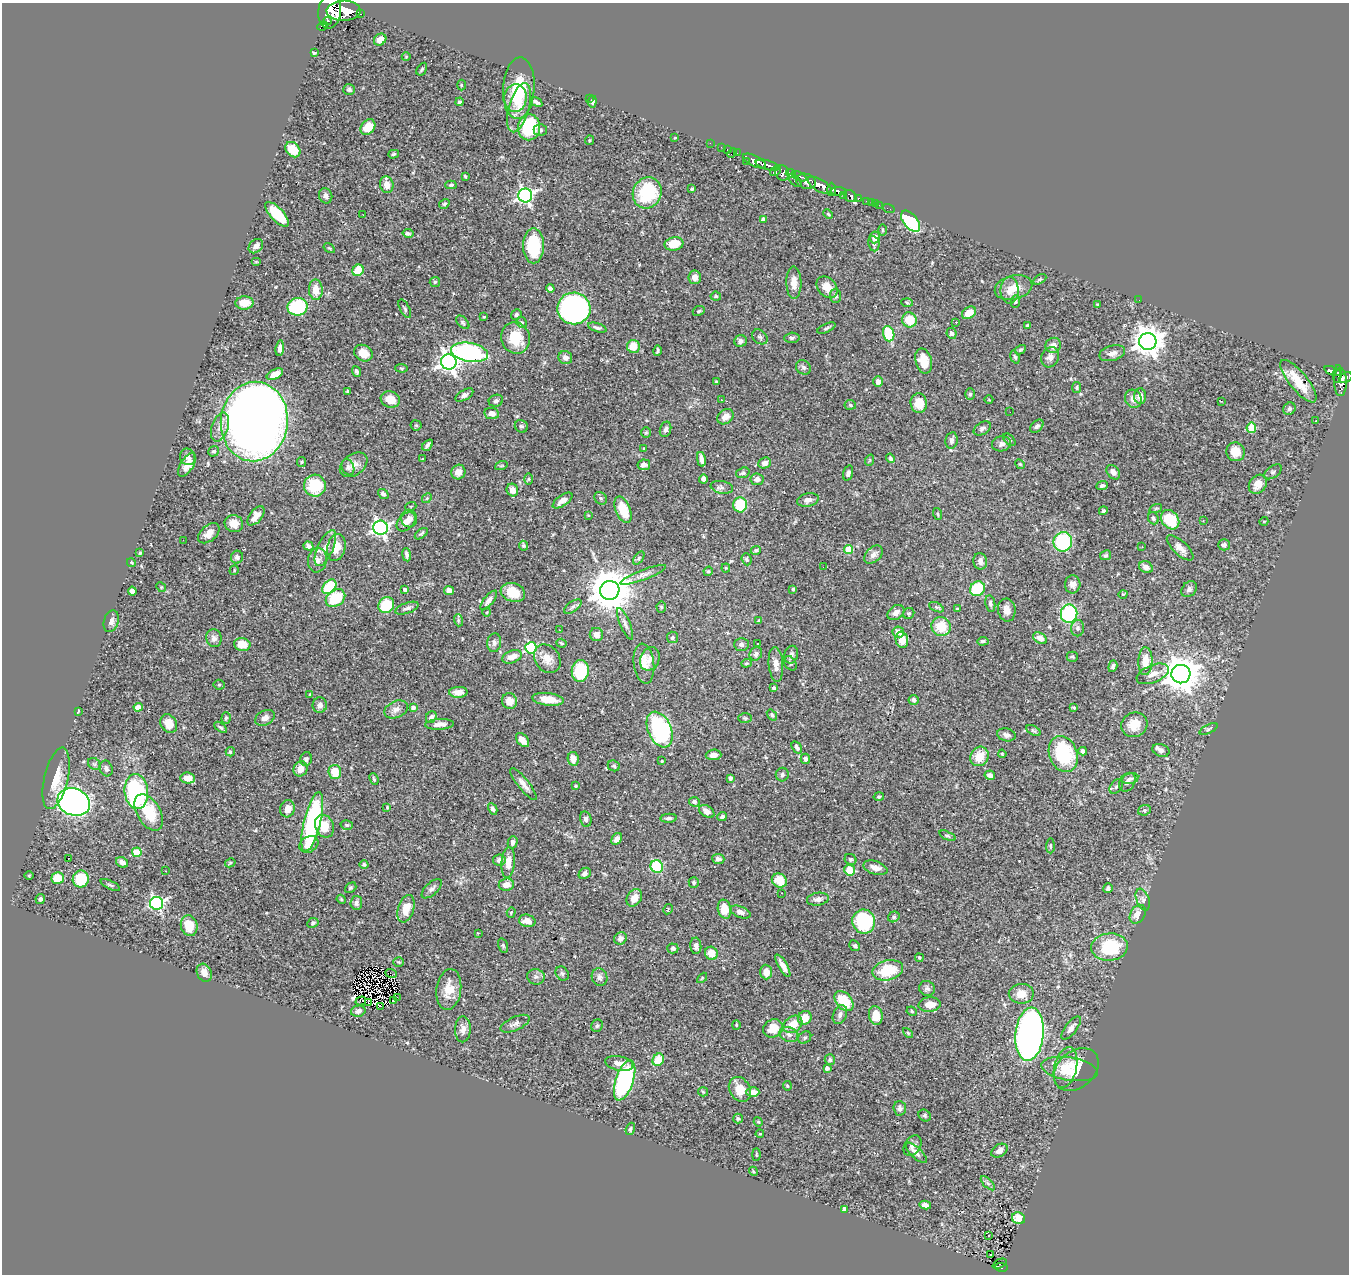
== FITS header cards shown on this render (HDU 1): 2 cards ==
NAXIS1  =                 1347
NAXIS2  =                 1272

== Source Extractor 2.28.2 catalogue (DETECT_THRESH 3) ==
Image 1347 x 1272 px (HDU 1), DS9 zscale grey, 1 PNG px = 1 image px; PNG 1351 x 1276 px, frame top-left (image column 1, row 1272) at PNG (2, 3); each listed source drawn as its Kron ellipse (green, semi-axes under 4 px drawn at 4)
Background 0.63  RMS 0.026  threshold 0.0785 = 3 sigma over >= 5 px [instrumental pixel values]
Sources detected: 505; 4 with non-positive FLUX_AUTO (blend fragments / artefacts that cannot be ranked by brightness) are neither listed nor drawn; of the other 501, the 500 brightest by FLUX_AUTO listed and drawn (1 fainter detections omitted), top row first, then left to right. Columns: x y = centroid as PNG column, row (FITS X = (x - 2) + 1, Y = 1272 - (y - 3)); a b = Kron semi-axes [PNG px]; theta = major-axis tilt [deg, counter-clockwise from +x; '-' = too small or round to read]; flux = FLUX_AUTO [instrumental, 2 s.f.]
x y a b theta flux
330 11 17 11 83 2100
344 11 17 10 2 2200
360 14 3 3 - 46
327 21 4 3 - 120
323 26 5 3 - 29
380 40 6 5 - 13
314 53 3 3 - 2.4
406 57 4 3 - 1.2
422 69 7 4 58 2.7
461 85 5 3 - 1.8
519 88 31 15 86 74
349 89 6 5 - 3
515 98 14 11 84 29
589 98 2 2 - 2.8
592 101 6 4 84 4.3
460 102 4 4 - 3.8
536 102 6 3 -32 4.9
519 108 25 10 74 27
368 127 8 6 50 33
529 127 13 11 80 120
540 130 6 6 - 4.3
675 137 3 2 - 1.2
589 140 5 4 - 2.2
710 143 2 2 - 6.4
721 147 2 2 - 3.7
293 150 8 6 -46 34
727 150 3 2 - 8.5
732 153 6 2 45 16
737 153 2 2 - 7.2
394 154 5 4 - 2.8
746 161 3 2 - 11
754 161 12 5 -26 580
767 165 12 4 -15 570
776 171 6 4 35 110
782 173 8 6 -62 280
791 173 5 4 - 240
465 176 4 3 - 1.9
799 176 8 3 -23 130
795 180 8 3 -45 79
806 181 10 7 -15 490
387 185 8 6 -74 17
451 185 5 4 - 2.6
820 185 13 6 -30 1100
692 189 3 3 - 2.1
831 189 6 4 89 270
838 191 8 4 -1 410
647 193 16 14 65 110
525 195 7 7 - 480
326 196 8 6 -68 7.2
843 196 3 2 - 4.8
850 196 7 5 -39 150
858 198 3 3 - 90
867 201 3 3 - 27
871 202 3 3 - 14
444 204 5 4 - 2.7
876 204 2 2 - 4.1
879 205 3 2 - 1.9
889 209 6 2 -19 5.4
277 214 16 6 -47 62
828 214 5 3 - 1.7
363 215 2 2 - 1.1
763 219 4 4 - 8.1
911 221 12 7 -51 150
882 230 6 4 -90 2
408 233 5 4 - 3.2
875 237 6 5 - 13
674 244 9 6 11 38
874 244 8 5 -81 4.4
256 246 8 6 45 10
534 246 17 10 -90 92
329 248 6 4 -33 2.2
256 262 5 3 - 1.6
358 270 6 5 - 43
695 277 7 6 - 10
1040 279 7 4 30 2.8
435 282 5 5 - 2.8
794 283 16 7 -89 18
827 287 12 9 -46 20
550 288 4 4 - 5.7
1013 288 19 12 14 28
316 290 10 7 -88 23
1010 290 13 9 90 17
716 296 5 4 - 2.3
835 296 7 6 - 5
1139 300 3 2 - 1.5
1016 302 6 4 88 2.7
244 303 9 6 3 31
907 303 6 4 -3 2
1097 304 4 2 - 1.4
298 307 10 8 11 130
574 308 16 16 - 550
405 309 10 5 -62 3.6
699 311 6 4 24 2.4
969 313 7 5 33 26
516 315 6 5 - 3.3
484 317 3 2 - 1.9
909 320 7 7 - 40
463 322 8 5 -47 3.4
521 322 5 5 - 3.4
956 322 3 2 - 4.4
1027 325 3 3 - 2.2
597 328 10 4 -18 4.3
826 328 10 3 24 2.9
951 333 5 5 - 5.1
889 334 8 5 -74 76
760 337 9 6 -41 4.6
515 338 16 14 -69 54
792 338 7 5 2 3.8
740 341 6 5 - 6.3
1148 341 8 8 - 2500
1053 345 8 7 - 11
633 346 6 6 - 27
280 348 8 4 81 8.7
1020 350 5 4 - 2.8
658 351 5 3 - 3.2
469 352 19 9 -10 310
363 353 10 8 -31 22
1112 353 13 7 15 11
1015 357 7 4 -73 3
1050 357 10 8 65 11
565 358 7 6 - 8.4
924 361 13 8 -75 32
449 362 8 7 - 940
803 367 8 6 -43 5
401 368 6 4 -6 2.3
356 371 6 3 -68 4.1
1333 371 9 3 -19 98
275 374 9 5 28 14
1337 374 9 3 81 170
1345 378 7 5 25 230
878 381 5 5 - 8.8
1298 381 26 9 -51 39
716 382 3 2 - 1.8
1340 382 14 6 -89 380
1077 387 5 4 - 2.4
348 391 3 2 - 1.7
970 394 5 5 - 3.4
464 395 10 5 32 6.4
1140 396 7 6 - 8.8
1133 399 9 8 - 11
390 400 10 8 -19 25
721 400 3 2 - 2.2
989 400 4 3 - 1.1
496 401 7 6 - 4.2
1221 401 3 2 - 1.8
919 403 9 8 - 28
850 405 5 5 - 2.9
1289 409 6 5 - 4
1010 412 2 2 - 1.2
492 413 7 5 -10 11
725 417 9 7 39 16
254 421 40 33 84 2900
1316 421 2 2 - 1.3
416 425 6 5 - 2.5
521 426 7 6 - 4.3
1037 426 8 5 43 4.4
220 427 15 8 71 14
982 428 9 6 29 5.4
1251 428 5 5 - 44
666 429 8 5 72 5.8
646 432 5 4 - 2.4
952 440 8 6 81 6
1009 440 7 4 -46 3.3
1002 444 9 7 7 7.3
427 445 6 3 49 4.9
644 448 3 2 - 1.3
214 451 6 5 - 3.2
1235 452 9 9 - 21
188 457 8 7 - 7.4
890 458 5 3 - 3.4
422 459 3 3 - 1.3
701 459 7 3 -79 8.4
870 460 6 3 71 1.5
302 462 5 4 - 2
765 463 6 5 - 10
1020 464 5 4 - 2.3
187 465 13 6 57 14
354 465 15 10 36 15
644 465 6 5 - 8.9
501 466 6 4 19 2.5
348 467 8 6 -68 4.9
458 472 7 7 - 15
1113 472 8 5 -51 8.7
1273 472 10 6 36 4.3
743 473 7 5 19 4.7
848 473 8 5 73 5.7
528 479 6 4 89 2.3
703 479 4 4 - 6.2
757 479 7 6 - 8.7
1258 484 10 8 52 18
315 486 11 11 - 62
1102 486 6 4 22 3.8
722 487 11 6 -11 6.9
512 490 6 5 - 12
383 494 5 4 - 5.1
427 498 5 4 - 2.4
601 498 7 5 -44 3.3
563 500 11 5 35 11
808 500 11 6 12 7.8
740 505 7 7 - 68
411 506 5 3 - 1.8
1156 508 6 4 20 2.3
623 510 14 7 -67 37
1103 511 4 4 - 3.3
938 514 6 3 -71 1.9
588 515 3 2 - 1.1
256 516 11 6 51 14
409 518 9 8 - 11
1153 518 6 5 - 4
1170 520 10 8 -52 68
1203 521 4 3 - 1.5
1264 521 5 3 - 1.5
406 522 11 7 47 12
234 524 9 8 - 17
380 528 7 7 - 530
209 533 12 7 41 12
421 534 8 4 37 3
183 540 2 2 - 0.63
1063 542 9 9 - 120
1224 545 5 5 - 5.8
308 546 5 4 - 6.5
523 546 5 4 - 2.5
336 547 13 9 78 24
1142 547 2 2 - 1.2
325 548 19 8 66 21
1180 548 17 7 -43 13
756 550 5 4 - 3
848 550 4 4 - 61
140 553 4 3 - 2.2
406 555 7 3 -81 4.3
873 555 11 7 43 8.8
1105 555 6 4 28 3
237 557 6 6 - 5.6
639 558 7 4 54 2.7
747 559 6 4 -68 3.9
317 560 12 9 80 12
980 561 8 7 - 9
131 563 4 3 - 1.8
823 567 2 2 - 0.98
1146 567 7 5 -27 10
726 568 4 4 - 1.9
234 570 5 4 - 1.9
708 571 5 4 - 2
643 575 24 5 21 10
1073 584 9 8 - 7.3
161 587 5 4 - 2.2
329 587 8 5 46 75
793 589 4 4 - 2.7
977 589 8 7 - 82
1189 589 9 6 51 5.6
405 590 4 3 - 3.8
449 590 5 4 - 8.9
610 590 10 9 - 6300
132 591 4 4 - 8.1
513 592 12 9 -18 37
1123 594 5 3 - 1.3
335 598 10 8 35 70
489 600 12 5 51 7.9
990 603 8 5 -80 4.4
386 605 8 7 - 58
573 607 10 5 35 5
661 607 5 5 - 2.5
936 607 8 4 -26 2.8
407 608 12 5 19 6
957 609 3 2 - 1.9
1007 610 11 8 -81 13
487 612 4 3 - 1.4
896 613 9 6 33 11
909 613 6 5 - 2.8
1069 614 9 8 - 170
458 620 6 4 -72 2.4
111 621 11 7 72 7.4
759 621 4 3 - 2.7
625 624 17 5 -67 6.2
941 626 10 9 - 42
1078 628 8 6 80 5
560 630 2 2 - 1.2
898 632 6 5 - 15
596 635 7 6 - 8.6
672 637 6 5 - 2.9
214 638 9 7 -77 8.7
1040 638 8 5 -32 9.1
902 640 8 6 -77 25
983 641 5 4 - 4.4
494 643 9 7 83 6.1
561 643 5 4 - 2.4
758 643 3 2 - 1.1
242 644 8 6 -10 25
741 644 7 6 - 5.2
531 648 6 5 - 200
756 654 7 6 - 5.3
791 655 9 6 77 5.7
512 657 10 6 21 16
1072 657 5 5 - 2.8
547 659 15 12 -53 22
650 659 12 9 67 11
1145 661 14 7 88 28
746 663 5 4 - 2.3
790 663 8 5 -53 3.5
644 664 20 10 -82 22
776 664 17 7 -85 13
1113 666 6 4 72 3.5
580 671 11 8 82 100
1153 674 17 8 22 16
1181 674 9 9 - 4000
219 685 5 5 - 2.1
774 688 3 3 - 2.9
458 692 9 5 2 17
310 694 3 3 - 1.3
548 699 16 6 -7 28
913 700 5 5 - 5.3
509 701 8 7 - 17
320 705 7 7 - 7.3
138 707 4 4 - 23
1074 707 4 3 - 2
413 708 4 4 - 5
396 709 12 8 25 10
78 711 3 2 - 1.3
772 715 6 4 -53 3.3
431 717 6 5 - 6.2
226 718 6 4 86 2.9
265 718 10 7 28 9.2
745 718 7 5 -1 2.8
169 724 10 8 -57 18
440 724 14 5 4 11
1134 725 13 12 - 25
220 727 7 3 -36 2.9
660 729 19 11 -67 220
1208 729 10 3 26 2.7
1033 731 8 4 -29 3
1006 735 9 6 -13 7.5
522 740 8 5 -50 19
797 747 7 4 -56 5.7
1161 750 9 6 -20 7.8
1083 751 4 4 - 6.4
230 752 4 4 - 3.7
1002 754 4 3 - 1.7
1063 754 19 14 -69 120
714 755 8 5 3 9.8
979 756 10 8 56 30
306 759 7 5 77 5.5
573 759 7 5 -79 13
805 759 5 4 - 5.9
662 761 3 3 - 1.7
94 764 7 5 -44 3.5
614 766 6 5 - 3
106 768 8 6 -69 6.3
300 769 8 6 69 15
335 772 7 6 - 31
782 775 7 6 - 3.9
990 775 5 4 - 7.9
56 778 31 12 77 37
188 778 7 5 -3 17
730 778 4 3 - 3.9
1130 778 8 5 11 4.8
374 779 6 3 -67 2.7
1127 782 10 7 57 6.6
523 784 20 5 -52 12
576 786 3 3 - 1.8
1116 787 8 5 51 3.8
136 791 17 11 -84 210
879 796 5 4 - 2.8
74 802 17 13 -20 840
694 802 5 5 - 7.1
387 807 4 3 - 1.9
288 809 9 7 75 12
493 809 6 4 -62 5.1
1144 810 6 5 - 3.2
707 811 8 5 -35 9.4
149 812 20 11 -60 66
722 817 5 4 - 3.4
669 818 8 4 3 5.5
586 819 8 5 -77 5
312 822 30 8 76 220
347 825 6 4 -14 3.1
324 826 12 9 -67 34
947 836 8 4 -23 3
617 839 6 4 57 9.3
513 842 6 5 - 5.5
309 844 10 7 30 16
1050 846 7 4 90 2.5
137 852 4 4 - 67
68 858 3 2 - 2.6
718 859 6 5 - 6.9
850 859 6 5 - 3
499 860 6 5 - 7.8
122 862 6 5 - 9.5
508 862 15 7 84 19
230 863 5 3 - 2.2
364 864 4 4 - 4
657 867 6 6 - 120
875 868 12 6 -18 15
850 870 5 5 - 38
166 871 3 2 - 1.9
585 873 6 5 - 6.1
29 875 4 3 - 1.5
58 878 6 6 - 37
81 879 8 8 - 48
779 881 8 6 -30 31
694 882 5 5 - 3.2
110 885 10 3 -25 2.8
506 885 8 6 7 14
351 888 6 4 40 2.8
1108 888 5 4 - 5.2
432 889 12 6 44 6.2
782 893 3 2 - 1.6
634 898 9 7 57 17
40 899 5 4 - 4
341 899 5 3 - 1.9
818 899 11 6 9 9.1
1143 900 11 6 -69 6.7
157 903 6 6 - 350
356 903 7 6 - 6.5
406 909 14 8 73 29
668 909 5 3 - 1.6
724 909 9 6 -79 32
511 912 5 4 - 1.9
741 912 10 5 -21 8.9
1138 914 10 7 57 18
894 917 6 5 - 3.1
527 921 8 6 -14 16
864 922 12 11 - 140
313 923 6 4 26 3.4
189 926 10 8 -75 37
478 933 2 2 - 1.1
620 938 6 6 - 8.3
503 946 7 4 -74 3.2
696 946 8 5 -86 6.9
855 946 6 5 - 3.3
1109 947 18 13 5 92
673 948 6 5 - 4.8
711 953 7 6 - 21
919 958 4 3 - 2.1
399 962 5 4 - 2.2
783 966 13 4 -60 12
888 970 15 10 13 60
766 972 7 6 - 17
204 973 9 7 -62 11
391 973 6 3 -23 4.7
562 974 7 6 - 4
536 977 9 7 -21 6.3
599 977 9 7 -72 6.8
702 978 6 3 46 1.7
927 988 8 7 - 5.4
449 990 20 12 82 32
1021 994 12 10 1 19
397 997 2 2 - 3.9
361 1001 5 2 - 4.1
393 1001 2 2 - 1.5
844 1001 11 8 -49 50
368 1002 3 2 - 0.99
930 1005 11 7 5 18
381 1006 2 2 - 46
358 1011 7 5 14 6.4
912 1011 5 4 - 2.6
840 1014 10 6 65 6.8
876 1015 9 6 -79 28
805 1018 7 6 - 27
515 1024 16 6 24 7.5
793 1024 10 7 36 24
736 1025 4 4 - 1.8
597 1026 6 5 - 3.6
773 1028 10 8 31 26
1071 1028 14 5 52 10
463 1029 13 8 88 10
908 1033 6 3 -45 2
789 1034 10 7 -24 7.7
1030 1034 27 14 84 920
805 1038 7 5 37 3.6
658 1060 6 5 - 40
830 1060 5 5 - 3.4
619 1063 14 7 -12 13
827 1068 4 4 - 6.7
1065 1068 21 11 76 28
1069 1069 29 11 -9 31
1076 1070 25 18 41 47
625 1080 21 9 72 280
787 1086 5 4 - 2.2
740 1089 13 10 -60 31
703 1092 5 4 - 1.9
753 1092 6 4 -3 15
900 1108 7 6 - 6.4
925 1115 6 5 - 3.2
738 1118 5 5 - 3.4
758 1122 5 4 - 1.6
630 1129 6 4 69 3.1
760 1134 4 3 - 1.4
913 1146 11 7 56 8.6
999 1151 9 6 31 10
916 1153 13 5 -44 8
756 1155 6 3 -90 1.6
753 1171 5 3 - 1.7
988 1183 9 3 -45 3.5
925 1205 6 4 -13 8.1
845 1209 4 4 - 13
1018 1218 7 5 -23 26
989 1235 3 2 - 12
991 1255 3 2 - 3.4
1000 1264 8 2 26 17
1001 1267 6 4 -9 78
At the frame edge (FLAGS 8, measured only in part): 1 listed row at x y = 330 11
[1 fainter detection neither listed nor drawn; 4 non-positive-flux detections neither listed nor drawn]